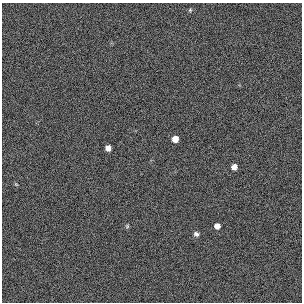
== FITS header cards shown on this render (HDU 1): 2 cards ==
NAXIS1  =                  300 / length of original image axis
NAXIS2  =                  300 / length of original image axis

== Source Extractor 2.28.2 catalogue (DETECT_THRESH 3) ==
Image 300 x 300 px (HDU 1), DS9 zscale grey, 1 PNG px = 1 image px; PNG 304 x 304 px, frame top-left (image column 1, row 300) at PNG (2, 3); no overlay
Background 384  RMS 67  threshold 200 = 3 sigma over >= 5 px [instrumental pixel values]
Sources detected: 8; all 8 listed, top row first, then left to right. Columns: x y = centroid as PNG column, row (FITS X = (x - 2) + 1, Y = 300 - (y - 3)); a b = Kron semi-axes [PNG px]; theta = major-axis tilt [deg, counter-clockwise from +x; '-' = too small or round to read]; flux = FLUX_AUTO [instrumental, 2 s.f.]
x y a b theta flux
190 10 6 4 46 5300
175 139 6 6 - 34000
108 148 5 5 - 25000
234 167 6 5 - 25000
16 184 6 3 -19 4200
127 226 6 5 - 6100
217 226 5 5 - 23000
196 234 7 6 - 12000